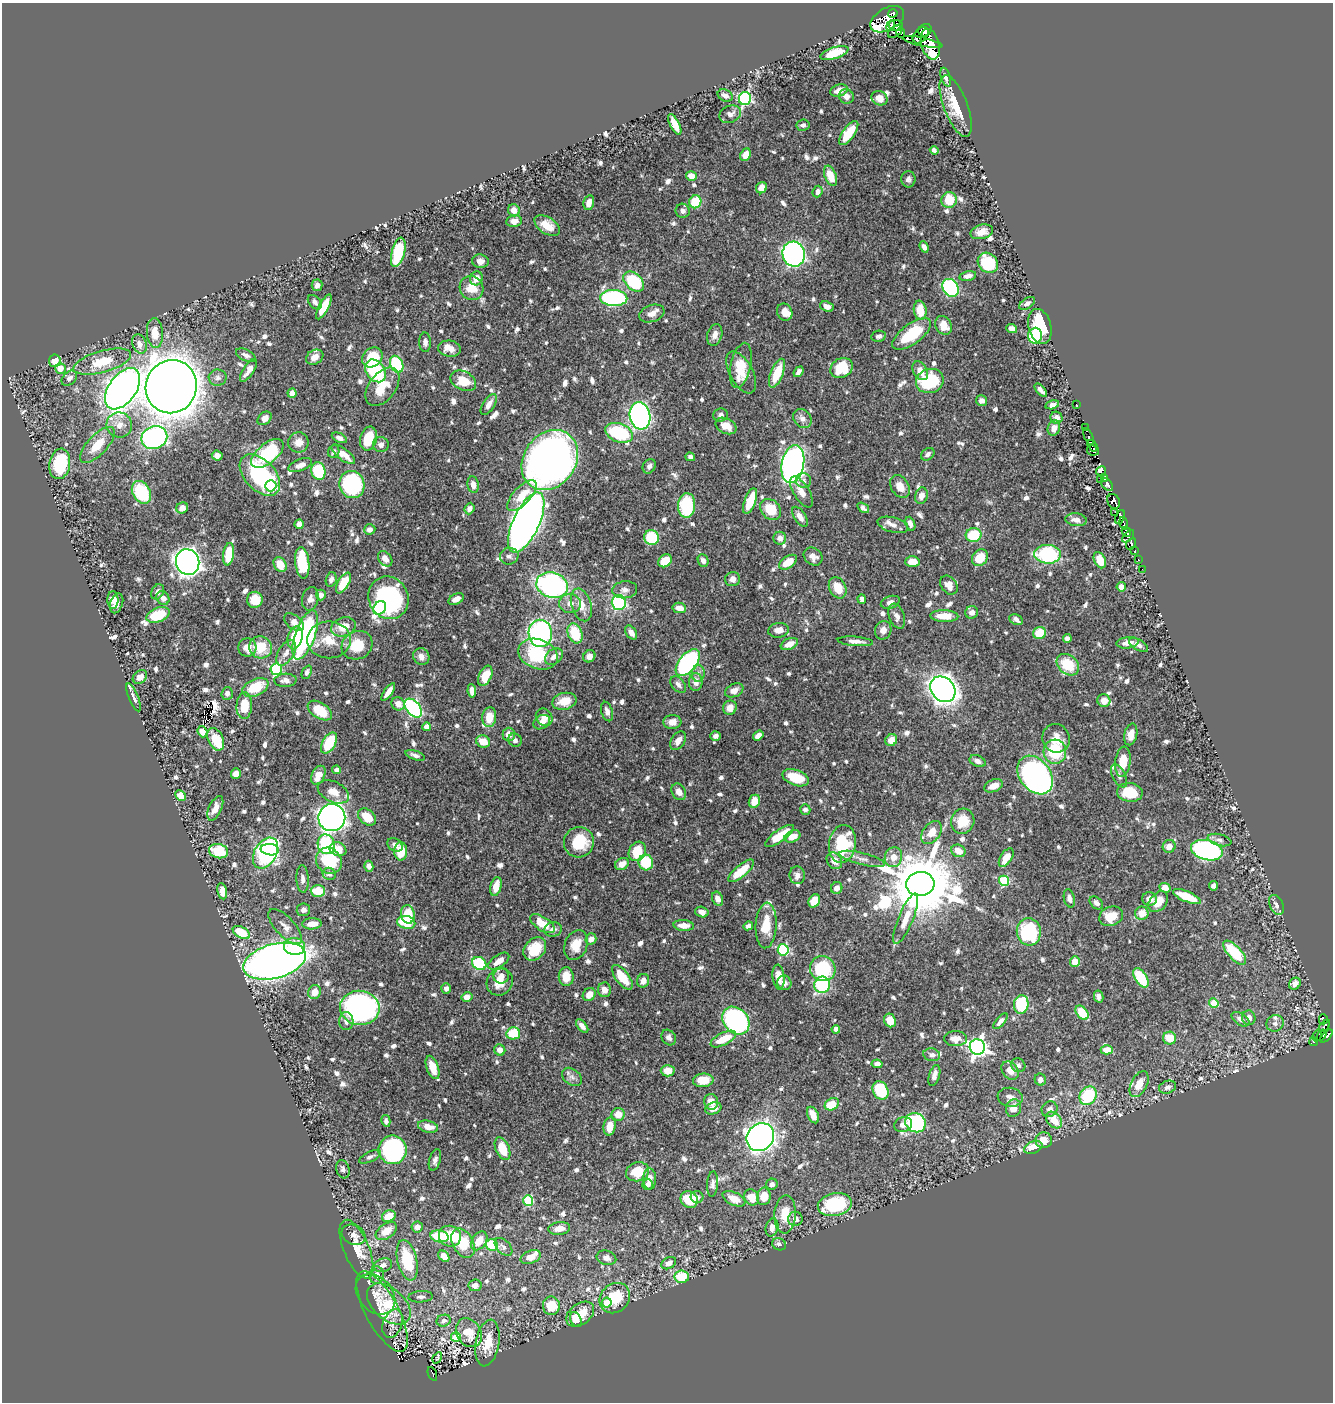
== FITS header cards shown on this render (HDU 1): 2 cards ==
NAXIS1  =                 1331
NAXIS2  =                 1400

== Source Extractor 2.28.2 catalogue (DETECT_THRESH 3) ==
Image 1331 x 1400 px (HDU 1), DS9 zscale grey, 1 PNG px = 1 image px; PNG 1335 x 1404 px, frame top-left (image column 1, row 1400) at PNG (2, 3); each listed source drawn as its Kron ellipse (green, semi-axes under 4 px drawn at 4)
Background 0.451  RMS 0.008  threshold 0.024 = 3 sigma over >= 5 px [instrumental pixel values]
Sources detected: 911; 4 with non-positive FLUX_AUTO (blend fragments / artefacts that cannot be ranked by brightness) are neither listed nor drawn; of the other 907, the 500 brightest by FLUX_AUTO listed and drawn (407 fainter detections omitted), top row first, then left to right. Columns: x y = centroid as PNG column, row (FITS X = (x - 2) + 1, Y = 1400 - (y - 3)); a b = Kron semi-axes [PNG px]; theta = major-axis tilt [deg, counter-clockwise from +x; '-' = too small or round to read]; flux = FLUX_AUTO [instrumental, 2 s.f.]
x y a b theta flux
893 13 5 4 - 160
887 19 18 11 30 200
896 25 7 5 -8 140
891 26 5 3 - 110
925 30 7 6 - 340
895 32 8 5 36 290
901 33 5 4 - 110
921 35 9 6 47 470
922 42 20 3 -12 320
930 44 16 9 -74 910
834 53 14 6 18 15
946 77 10 4 -71 3.8
839 90 9 6 20 4.9
725 95 8 5 -26 2.9
846 96 7 7 - 3.1
879 98 8 7 - 4.6
745 99 6 6 - 88
956 106 32 12 -69 15
730 114 11 8 23 3.8
675 124 11 4 -64 8.4
803 125 6 5 - 2.2
849 133 14 6 54 17
934 150 4 4 - 2.1
746 155 6 5 - 6.6
691 176 5 5 - 5.9
830 176 10 5 -68 11
908 179 8 7 - 2.1
761 188 6 5 - 4.8
817 191 6 5 - 2.3
949 200 8 7 - 14
695 202 6 6 - 19
589 203 7 5 77 4.4
514 210 6 5 - 4.9
683 211 7 7 - 2.4
514 221 8 6 10 4
547 226 14 8 -34 8.3
982 232 11 7 15 4.9
924 247 6 4 -68 2.1
398 252 15 6 75 28
794 254 12 11 - 210
480 261 8 6 -8 3
988 263 11 9 -45 24
968 276 8 4 11 2.7
476 278 7 6 - 5.5
634 282 12 8 -42 39
317 285 6 5 - 2.2
471 288 12 11 - 10
951 288 9 7 -57 64
614 298 14 8 -2 89
315 302 8 5 -48 2
1027 303 9 5 34 2.3
827 306 7 5 -21 2.9
324 307 14 5 62 12
920 310 9 6 -82 12
785 312 9 7 -62 5
652 313 13 8 20 3.6
944 325 10 7 -62 6.9
1040 327 18 11 -74 28
1012 328 5 4 - 3.2
155 333 15 8 -86 8.2
912 334 23 10 37 28
715 335 11 7 73 3.4
879 336 7 5 11 2.1
1035 336 8 7 - 39
425 342 10 6 -88 2
139 344 10 7 -71 3.9
449 349 11 8 -9 5.8
246 355 11 5 -26 2.2
315 357 9 7 29 4.4
372 357 11 9 42 16
55 361 6 6 - 5.3
102 362 30 10 16 17
397 364 9 6 -66 40
741 365 23 10 78 14
60 368 5 5 - 5.2
841 368 12 9 31 20
249 370 13 5 56 4.3
376 371 12 9 -53 42
920 371 10 7 -58 5.2
741 372 23 11 -62 8
798 372 6 4 50 2.2
777 373 15 6 68 17
69 378 9 6 44 2.8
218 378 9 8 - 2.2
463 381 13 9 -27 13
930 381 14 12 19 37
171 387 27 25 65 1300
382 387 22 13 53 14
123 389 23 13 55 540
1041 390 8 3 -49 2.3
292 393 4 4 - 3.6
981 401 5 5 - 2.2
489 404 12 6 57 4.1
1076 404 3 2 - 3.7
1052 405 7 4 15 2.1
721 415 7 6 - 2
640 416 14 10 -82 220
265 418 8 5 43 3.2
802 418 10 8 -52 3.4
1057 418 6 6 - 2.7
119 425 13 12 - 6.4
726 426 11 7 -27 7.3
1085 427 2 2 - 4
1054 428 8 6 70 3.6
619 433 14 9 -21 45
1089 437 9 3 -67 5.1
154 438 13 11 21 130
339 438 8 4 -25 2.8
369 439 12 8 74 14
298 442 10 10 - 5.6
97 445 23 10 47 13
381 445 8 7 - 2.4
1093 446 6 3 -56 39
1093 450 6 5 - 140
334 451 6 5 - 2
267 453 19 10 39 42
343 454 14 5 -37 6.7
928 454 7 5 39 2
217 455 5 5 - 2.4
690 457 5 4 - 2.2
550 460 32 26 54 420
60 464 15 10 80 36
793 464 19 11 79 200
300 465 12 6 21 3.6
649 466 7 6 - 2.1
318 471 9 7 -77 27
1101 471 5 2 - 4.8
260 475 24 15 -46 59
1105 478 4 3 - 55
1100 480 3 2 - 10
803 481 8 7 - 2.2
352 484 14 12 -71 64
1107 484 7 4 -52 250
473 485 8 5 -81 3.8
271 486 6 5 - 73
900 486 12 8 -56 6.5
141 492 12 9 -60 31
801 492 17 7 -58 5.7
522 496 19 8 46 12
921 496 8 6 75 3.8
750 501 13 5 69 16
1114 501 8 6 -60 200
687 505 12 8 86 33
182 508 6 5 - 3.8
863 508 6 4 -35 1.9
469 509 6 5 - 2.1
771 510 11 9 -45 14
1115 512 3 2 - 8.5
800 517 11 6 -57 3.3
1120 517 7 3 67 100
1076 520 11 6 -7 3.6
526 523 32 13 65 700
1124 523 6 3 -74 44
299 524 5 4 - 4.1
910 524 7 4 -69 2.9
893 525 15 7 -14 3.8
370 529 6 5 - 2.5
1126 532 5 4 - 100
974 535 8 7 - 20
1128 536 7 3 47 110
651 537 7 7 - 23
780 538 6 6 - 3.2
1131 544 6 4 63 79
1135 551 3 3 - 35
229 554 11 5 81 17
1047 554 13 9 -4 47
509 556 9 8 - 2.1
813 557 10 8 -39 3.7
980 558 9 7 52 12
385 559 8 6 -51 3.7
1100 560 8 5 -64 9.6
1138 560 3 3 - 14
665 561 7 5 38 14
703 561 6 5 - 2.7
912 561 7 5 2 6.6
188 562 13 11 -71 440
788 562 10 5 35 9.4
302 563 16 7 -84 28
280 565 8 6 -60 8.4
1142 569 2 2 - 3.5
331 579 7 5 74 2.1
733 579 7 7 - 3
343 583 11 5 61 12
552 585 16 12 -18 110
949 585 10 7 -52 4.9
1121 587 4 4 - 4.7
838 588 11 8 -62 9.8
625 590 12 8 6 3.1
158 592 8 6 58 2.5
321 595 5 5 - 2
163 598 7 6 - 3.4
389 598 22 19 -65 73
310 599 12 8 75 3.1
456 599 8 5 27 4
862 599 5 4 - 1.9
113 600 9 5 -90 6.4
255 600 8 8 - 10
619 602 7 7 - 50
890 602 10 6 19 2.9
117 603 10 6 72 2.8
570 604 11 9 -1 4.6
581 605 17 10 -73 7
380 608 7 5 54 64
679 608 7 5 -12 6
972 612 6 6 - 3.2
158 615 12 7 21 17
897 616 13 7 -69 3.3
944 616 14 6 -2 10
1016 620 7 5 -27 2.1
294 622 11 7 -38 5.5
343 627 12 9 20 9.3
779 630 10 7 10 4.2
883 630 9 8 - 3.9
540 633 13 11 -89 110
575 633 10 7 -68 20
631 633 8 5 -56 3.8
1040 633 6 6 - 14
305 635 26 10 70 96
295 638 12 7 77 13
1067 638 4 4 - 2.1
329 640 22 18 0 15
855 641 17 4 -5 3.5
1128 643 11 5 7 5
789 644 9 5 24 4.7
357 645 16 14 27 14
1139 645 10 5 -30 2.4
247 647 9 9 - 6.1
261 647 11 11 - 14
286 653 14 7 59 4.1
538 654 20 14 -20 34
554 656 10 7 37 3.6
589 656 6 5 - 3.1
421 657 8 8 - 3.5
688 663 16 8 50 110
1068 665 12 9 -41 19
276 669 6 5 - 55
307 672 7 4 67 1.9
698 673 8 6 88 2.1
485 676 11 6 66 13
140 677 8 6 41 4.4
285 680 11 6 3 3
696 682 9 7 -89 3.9
678 685 10 6 -51 2.3
255 687 14 8 24 18
943 689 14 11 -47 450
734 690 10 6 24 4.1
472 691 7 4 -83 4
388 692 10 4 55 3.9
227 693 6 5 - 2.1
134 697 15 4 -67 2.9
564 701 12 8 13 9.5
1104 701 6 6 - 5
398 704 7 6 - 4.8
244 706 13 8 87 11
413 708 11 6 -50 96
730 708 7 7 - 4.5
320 711 14 7 -33 16
607 711 10 5 -73 2.7
489 717 10 7 84 9.3
544 717 9 8 - 5
542 722 9 6 30 4
672 722 9 7 5 4.6
426 727 4 4 - 3.5
202 732 6 4 -71 5
509 734 7 6 - 5.1
1131 734 11 6 77 4.4
758 735 5 4 - 3.7
715 736 5 4 - 1.9
1056 738 14 13 - 7.1
216 739 12 7 -64 15
515 740 7 6 - 2.2
891 740 6 5 - 6
678 741 10 6 57 3.4
483 742 7 6 - 8.6
329 743 11 6 59 21
1055 752 12 11 - 26
415 755 10 4 -19 2.1
978 761 8 5 -24 2.4
1123 762 15 7 83 11
337 770 4 4 - 3
236 774 5 5 - 4.9
318 775 10 6 63 7.9
1035 775 21 15 -53 160
1119 776 12 6 -63 2.2
796 778 14 7 -20 18
994 786 10 6 22 5.9
333 792 17 10 -26 6.1
679 792 9 6 -58 3.6
1130 792 13 9 -9 16
181 796 6 5 - 6.8
754 801 7 5 68 7.1
215 808 13 6 66 5.1
805 809 5 5 - 1.9
332 817 13 13 - 460
367 817 10 7 -41 11
963 821 13 11 66 12
932 832 13 8 53 7.2
779 836 17 6 36 12
792 836 8 5 23 7.3
1220 840 12 5 -14 2.2
579 842 15 15 - 19
326 844 10 8 -72 36
842 844 19 13 82 34
395 845 8 6 -33 2.8
1169 846 6 6 - 4.6
338 849 8 6 -22 7.8
270 850 9 5 -6 40
1207 850 16 10 -14 150
219 851 10 7 -13 24
401 851 9 6 -89 13
637 851 10 8 62 15
958 851 7 6 - 6.6
266 853 16 11 60 120
893 857 10 8 75 5.7
1006 857 10 5 57 6.3
862 859 23 6 -14 4.2
329 861 13 12 - 29
834 861 9 7 -54 5.6
646 862 8 7 - 20
622 864 7 5 28 4.5
369 866 5 4 - 2
741 871 16 6 40 14
329 874 7 6 - 2.1
797 875 9 7 -83 2.9
303 879 14 6 -87 2.8
1004 881 5 5 - 38
920 884 14 12 6 5800
496 886 9 5 77 8.7
1213 886 4 4 - 2
837 888 6 5 - 3.6
1165 888 5 4 - 6
222 891 8 5 -80 4.5
318 891 7 6 - 13
1187 897 15 5 -22 17
1069 898 9 5 -76 2.8
718 899 7 5 -67 3.3
1150 899 7 7 - 4.5
814 901 7 5 59 13
1158 902 11 8 51 9
1096 903 8 5 -42 2.4
1276 905 10 6 -64 2.6
303 910 7 6 - 2.4
702 912 7 5 -17 2.8
1142 913 7 6 - 7.6
408 914 9 6 -82 14
1111 916 12 9 21 11
906 919 27 7 68 7.7
406 922 9 6 -14 15
312 924 10 5 3 5.6
542 924 14 6 -33 11
684 925 10 5 -4 5.1
766 925 23 10 87 15
748 926 5 4 - 2.7
285 927 22 9 -47 5.4
553 929 9 7 14 2.6
241 932 9 5 -30 16
1029 932 14 12 -83 40
591 939 5 5 - 3.5
576 945 15 11 69 9.1
294 946 10 8 -7 10
535 949 13 10 48 16
783 950 5 5 - 58
1235 953 15 6 -47 31
275 961 32 17 15 500
499 961 12 6 35 5.9
1075 961 5 5 - 7.4
479 964 7 6 - 36
823 969 13 12 - 33
501 976 8 7 - 3.7
566 977 9 7 -89 9
622 977 14 6 -52 13
779 977 12 6 -84 6.5
1141 978 11 6 -57 21
643 981 7 6 - 3.6
500 982 14 12 54 8.6
784 983 7 7 - 2.4
1295 984 6 5 - 3.7
822 985 8 8 - 47
446 988 5 5 - 2.2
605 990 7 6 - 4.1
315 992 7 6 - 5.4
589 995 7 6 - 5.9
1099 996 6 4 -77 2.6
467 997 5 5 - 4.3
1214 1003 4 4 - 14
1021 1004 9 7 81 31
360 1008 20 17 -5 150
1082 1013 8 5 -50 15
1249 1018 7 6 - 4.1
1240 1019 10 6 -33 3.3
1323 1019 5 3 - 31
890 1020 7 5 -67 7.5
346 1021 9 7 -89 3.2
736 1021 15 12 -47 98
1000 1021 9 4 49 2.6
1275 1023 9 8 - 2
582 1026 8 4 -49 3
1324 1026 7 3 46 74
836 1029 4 4 - 6.2
513 1033 7 6 - 19
1322 1035 6 3 57 23
1317 1036 6 3 62 4.9
1326 1036 8 4 47 84
669 1037 8 6 -54 2.6
1169 1038 6 6 - 12
723 1039 14 6 27 12
955 1039 11 7 -1 5
1314 1042 4 3 - 2.9
977 1047 8 7 - 260
500 1050 6 5 - 3.8
1107 1050 6 4 -1 8.6
932 1055 8 6 -14 2.1
877 1064 5 4 - 2.4
1018 1065 7 6 - 2.1
433 1067 12 6 -71 8.4
1010 1070 10 7 -51 6
668 1071 7 5 -2 7.3
934 1076 11 5 73 3.4
572 1077 11 8 -38 2.7
703 1080 10 6 6 11
1040 1080 6 5 - 3.1
1139 1084 14 8 62 8.6
1167 1087 9 6 18 2.2
881 1090 10 7 -63 32
1088 1096 10 8 57 31
1010 1097 12 9 -8 4.1
711 1102 8 6 -77 5.5
832 1104 8 5 30 11
713 1108 8 5 17 4.1
1013 1108 9 7 67 6.2
1050 1109 8 7 - 3
618 1114 6 6 - 6.8
813 1115 9 5 -65 5.8
1054 1120 9 6 -47 9.8
386 1121 6 4 -78 2
916 1123 10 9 - 65
903 1124 9 7 26 3.1
610 1126 9 6 80 8.1
428 1127 10 6 -12 5.8
760 1137 15 13 48 330
1044 1140 8 8 - 7.7
1033 1147 9 6 22 9.5
503 1149 12 6 -66 13
393 1150 14 14 - 110
370 1157 12 5 25 2
435 1160 11 5 73 2.3
343 1169 9 6 -74 2.1
638 1172 12 9 15 14
650 1179 10 6 -89 4.1
647 1184 5 5 - 2.6
713 1184 12 5 86 2.4
772 1184 6 5 - 2.4
764 1196 9 7 82 9.6
697 1197 6 6 - 2.1
752 1197 8 7 - 8.6
689 1199 9 8 - 19
734 1199 12 6 -25 7.7
528 1200 5 5 - 31
835 1204 17 11 11 43
785 1214 19 11 86 11
389 1216 7 5 22 9.4
795 1219 7 7 - 3.6
417 1227 5 5 - 4.2
772 1227 9 6 76 3.9
559 1228 11 6 7 5.9
386 1231 12 7 36 9.4
353 1235 12 9 -29 3.1
440 1236 9 6 -10 24
450 1236 11 10 - 16
479 1241 10 7 54 9.6
463 1243 16 10 -62 19
779 1244 7 6 - 2
492 1245 6 5 - 27
504 1247 11 6 -46 2.2
356 1249 31 12 -67 14
444 1256 6 4 -48 5.9
531 1257 10 6 20 7.1
606 1258 10 7 -16 2.9
407 1260 20 9 -77 29
669 1263 8 5 27 3.8
383 1265 9 6 17 3.1
377 1275 9 7 89 3.9
682 1277 7 6 - 19
475 1285 6 6 - 3.3
375 1294 23 17 -47 8.7
421 1297 12 5 3 2.1
615 1298 16 14 44 19
607 1302 5 5 - 13
389 1304 25 15 -41 19
551 1306 9 8 - 15
382 1311 45 16 -62 12
580 1314 15 10 37 13
576 1320 8 5 -66 9.5
444 1321 7 6 - 2
393 1323 15 9 70 3.5
469 1333 15 12 -58 12
456 1337 5 4 - 11
487 1343 23 11 80 12
437 1358 6 3 57 3.6
432 1374 7 3 -69 29
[407 fainter detections neither listed nor drawn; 4 non-positive-flux detections neither listed nor drawn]